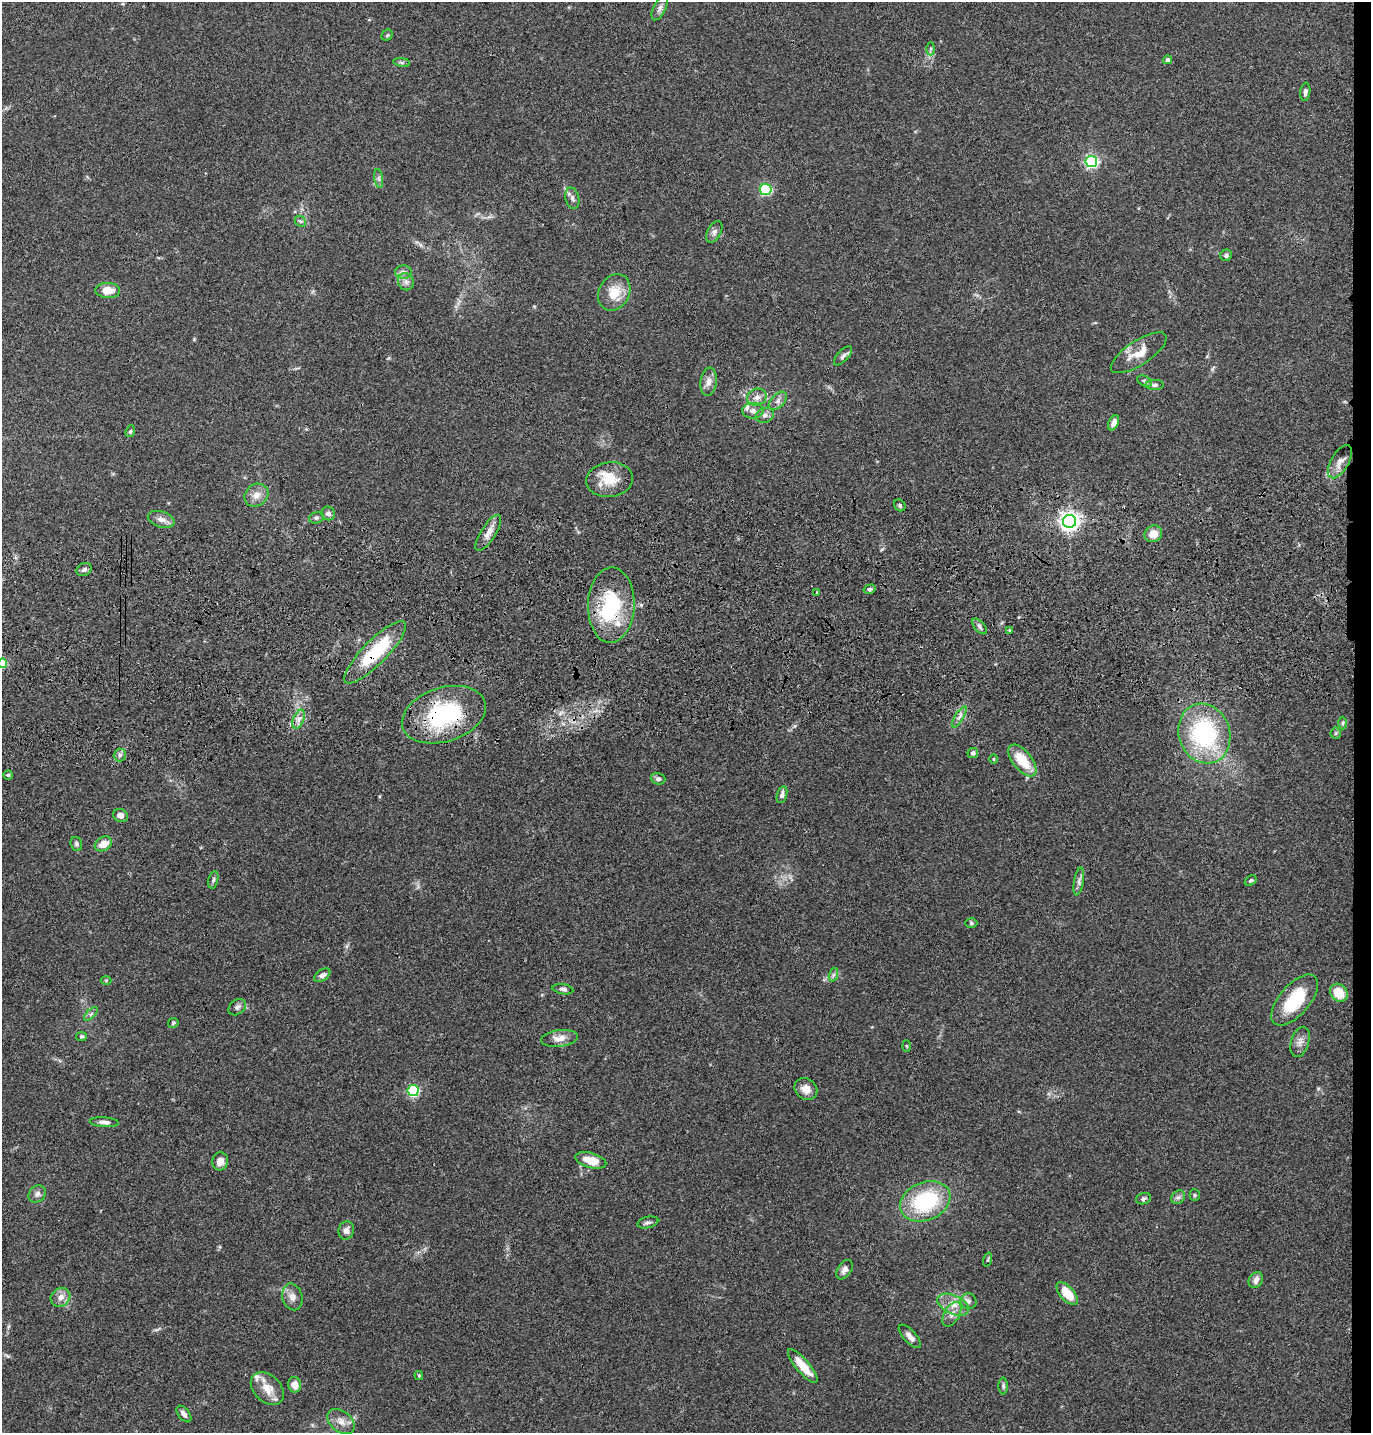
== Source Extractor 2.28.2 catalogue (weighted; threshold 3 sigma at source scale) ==
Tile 6 of 3 x 3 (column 3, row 2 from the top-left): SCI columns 2859-4227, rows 1549-2979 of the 4347 x 4526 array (HDU 1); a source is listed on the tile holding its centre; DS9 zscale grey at full resolution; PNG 1373 x 1435 px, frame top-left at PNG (2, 2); each listed source drawn as its Kron ellipse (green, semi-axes under 4 px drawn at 4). Shown black and unused: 2% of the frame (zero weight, under 3 of 4 exposures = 6% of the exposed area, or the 3 px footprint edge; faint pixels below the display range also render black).
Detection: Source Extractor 2.28.2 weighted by HDU 2 'WHT'; one run over the whole footprint, this tile lists its part. Background 0.0846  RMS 0.0061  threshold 0.0273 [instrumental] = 3 sigma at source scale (4.5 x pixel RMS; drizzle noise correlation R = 1.50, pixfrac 1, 0.05/0.05 arcsec/px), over >= 5 px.
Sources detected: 113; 1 inside a brighter object's white glare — neither listed nor drawn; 4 inside a brighter listed object's ellipse — not listed separately; the other 108 listed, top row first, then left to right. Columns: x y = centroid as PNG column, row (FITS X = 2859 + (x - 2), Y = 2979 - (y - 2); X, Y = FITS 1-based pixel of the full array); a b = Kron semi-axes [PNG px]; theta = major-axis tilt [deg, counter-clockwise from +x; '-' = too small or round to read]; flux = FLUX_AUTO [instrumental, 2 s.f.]
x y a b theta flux
660 8 13 6 64 2.3
387 35 6 5 - 0.81
931 49 6 4 88 1
1167 60 4 4 - 2.4
402 62 8 4 -9 1.2
1305 92 9 5 83 1.6
1091 161 6 5 - 120
379 178 9 4 -82 1.5
766 189 6 5 - 67
572 198 11 7 -77 2.4
300 221 6 4 -43 1
714 232 12 6 62 2.4
1226 255 6 5 - 1.7
403 272 8 6 -2 2.4
406 282 8 7 - 2.6
108 290 12 7 -3 8.5
614 292 19 15 60 12
1139 353 32 12 33 10
843 356 12 5 47 1.8
1145 381 8 5 -27 1.2
708 382 14 8 82 4
1155 385 9 5 1 1.4
757 397 10 8 20 3.8
778 401 11 6 46 2.6
753 411 10 8 1 2.9
765 415 9 7 22 2.4
1114 423 8 5 64 3.2
130 431 6 4 67 0.99
1340 462 18 9 60 4.9
610 480 23 17 7 14
256 495 12 10 39 5.1
900 505 6 5 - 1.1
328 513 7 6 - 2.3
316 518 7 5 14 1.3
161 519 14 8 -16 4
1069 521 6 6 - 360
488 533 21 7 58 5.2
1153 534 9 8 - 6.8
84 569 8 6 25 1.9
870 589 6 4 16 1.1
817 593 4 2 - 0.48
611 605 38 23 88 43
980 626 9 5 -50 1.7
1009 630 3 3 - 0.55
375 652 42 12 45 37
3 663 5 5 - 23
444 715 43 27 18 65
959 717 12 3 58 1.8
299 719 10 5 67 2.7
1343 723 6 4 89 0.87
1336 733 5 5 - 0.93
1204 734 30 25 -71 73
973 753 5 5 - 1.6
120 755 6 6 - 1.4
993 759 5 3 - 0.49
1022 760 19 9 -51 17
8 775 4 4 - 0.81
658 779 7 5 -17 1.4
782 795 9 5 75 2.1
120 815 7 6 - 3.1
76 844 7 5 -74 1.4
103 844 9 6 32 7.3
213 880 9 5 76 1.4
1251 880 6 4 31 1
1079 881 14 5 80 2.3
971 923 6 5 - 0.96
322 975 9 5 34 2.4
833 975 7 4 71 1.2
106 980 5 3 - 0.61
563 989 10 5 -10 1.8
1339 993 9 8 - 11
1295 1000 31 15 49 27
237 1007 10 7 39 2.3
91 1014 9 3 45 1.1
173 1023 5 4 - 0.9
81 1036 5 4 - 0.89
559 1038 18 8 7 5.9
1300 1042 15 9 73 3.9
906 1046 6 3 -88 0.62
806 1089 12 10 -39 5.5
413 1090 5 5 - 73
104 1122 14 5 -4 2.8
591 1160 16 7 -15 11
220 1161 9 8 - 4.6
37 1194 9 8 - 2.6
1195 1195 5 5 - 0.98
1178 1197 7 6 - 1.8
1143 1199 8 5 17 1.6
925 1201 26 19 23 50
648 1222 10 5 13 1.8
346 1230 9 7 74 3.1
987 1260 7 3 71 0.71
845 1270 11 6 56 2.6
1256 1280 8 6 58 3.3
1067 1294 14 7 -48 15
61 1297 10 9 - 4.3
292 1297 13 10 -75 4.2
968 1301 8 8 - 2.3
953 1305 17 9 -25 7
952 1314 13 7 59 4
910 1336 15 6 -47 4
803 1366 21 6 -50 12
419 1375 4 3 - 0.8
295 1385 8 6 -81 5.3
1003 1386 8 5 -90 1.2
267 1389 19 13 -44 9.7
184 1414 9 5 -52 2.4
341 1422 15 10 -39 5.2
Overlapping masked pixels (flux is a lower limit): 5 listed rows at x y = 1069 521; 611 605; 375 652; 444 715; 1143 1199
Isophote crosses this tile's border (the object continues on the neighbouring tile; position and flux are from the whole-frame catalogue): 1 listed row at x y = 3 663